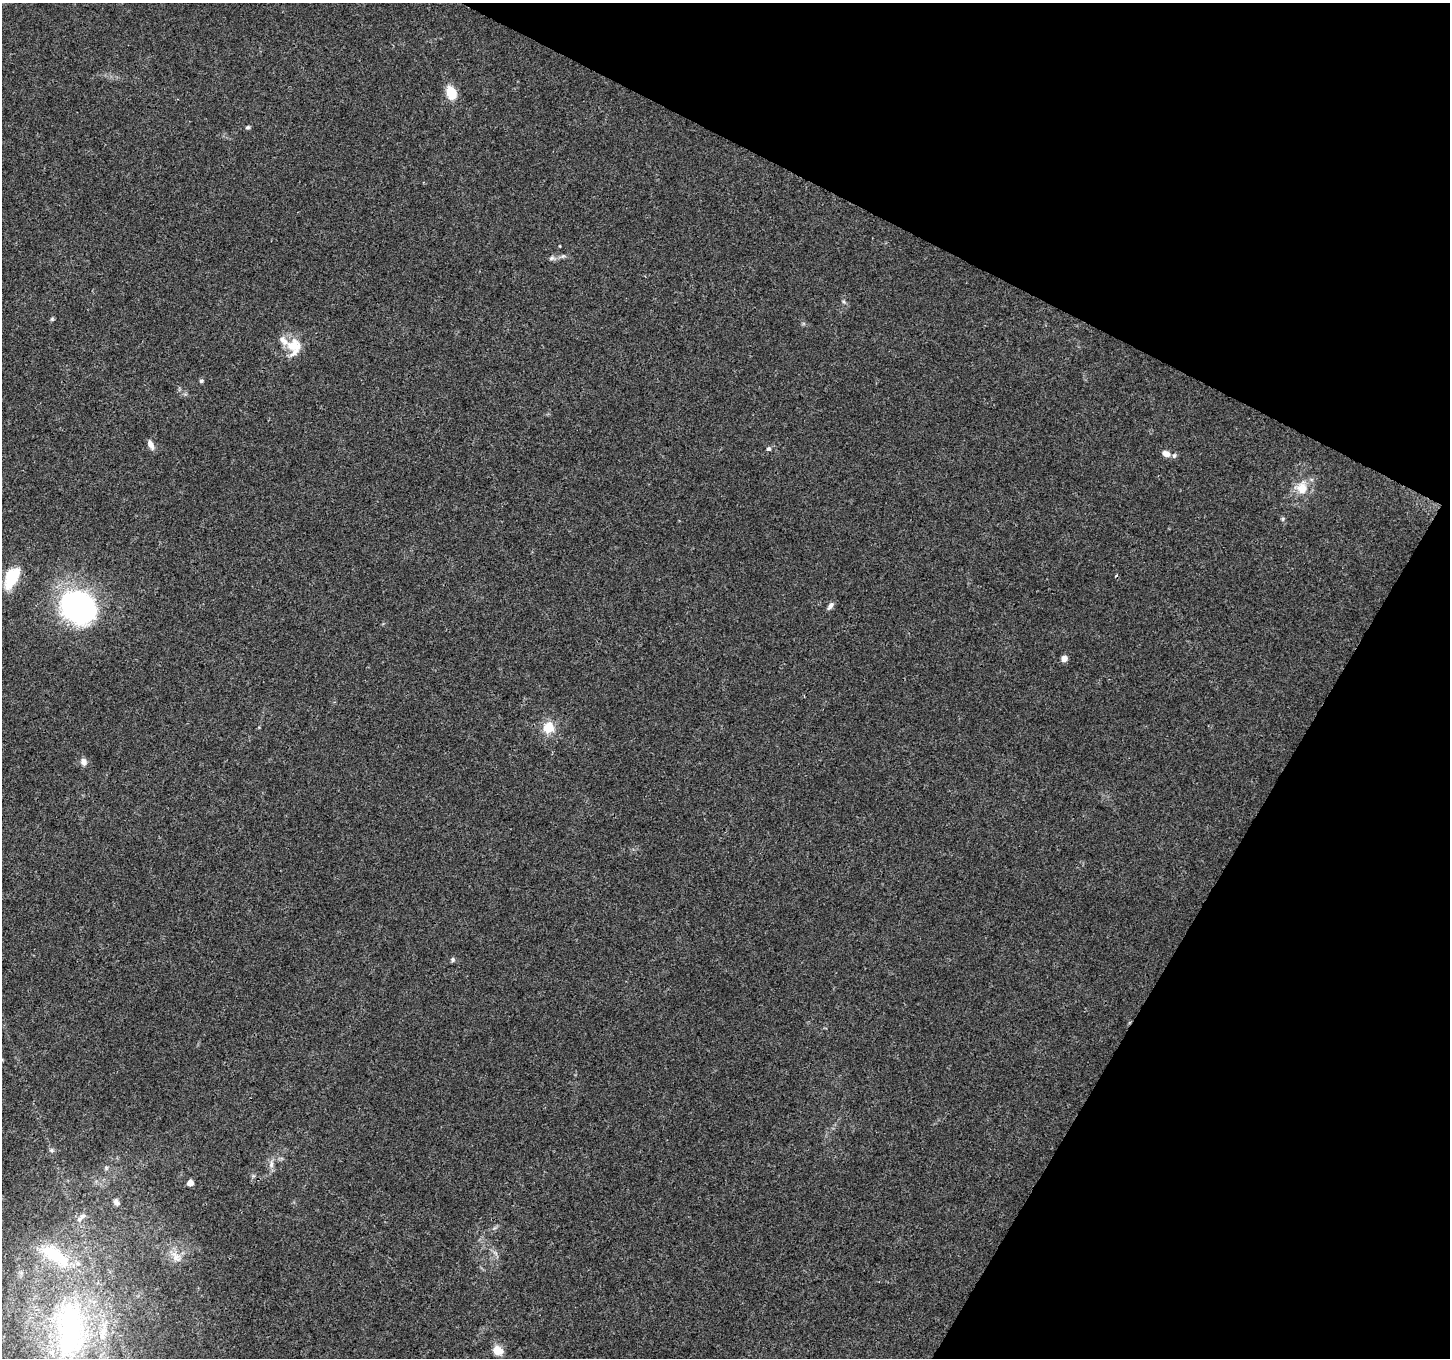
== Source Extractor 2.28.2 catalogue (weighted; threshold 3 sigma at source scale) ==
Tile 8 of 4 x 4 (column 4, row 2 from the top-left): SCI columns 4344-5791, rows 2912-4267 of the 5799 x 5887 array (HDU 1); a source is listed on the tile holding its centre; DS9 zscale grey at full resolution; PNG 1452 x 1360 px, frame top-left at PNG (2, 3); no overlay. Shown black and unused: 24% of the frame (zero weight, under 3 of 4 exposures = <1% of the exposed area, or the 3 px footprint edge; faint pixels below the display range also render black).
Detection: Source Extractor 2.28.2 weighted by HDU 2 'WHT'; one run over the whole footprint, this tile lists its part. Background 0.0214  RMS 0.0028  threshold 0.0128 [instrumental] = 3 sigma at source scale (4.5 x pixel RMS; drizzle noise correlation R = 1.50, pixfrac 1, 0.0396/0.0396 arcsec/px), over >= 5 px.
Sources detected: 33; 1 cosmic-ray / hot-pixel residue — not listed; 3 inside a brighter listed object's ellipse — not listed separately; the other 29 listed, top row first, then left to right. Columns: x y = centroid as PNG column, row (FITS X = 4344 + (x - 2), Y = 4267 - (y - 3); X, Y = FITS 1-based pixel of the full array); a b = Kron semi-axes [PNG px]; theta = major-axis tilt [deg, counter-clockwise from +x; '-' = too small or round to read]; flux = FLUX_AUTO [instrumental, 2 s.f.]
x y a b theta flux
451 93 16 11 -69 4.9
248 127 6 5 - 0.5
551 258 9 5 27 0.73
52 319 7 4 45 0.39
293 346 21 18 -9 6.3
201 381 6 5 - 0.51
150 444 11 6 -62 1.6
769 449 6 5 - 0.52
1166 454 8 6 -27 1.9
1174 455 7 6 - 0.7
1302 488 18 18 - 5.1
1283 519 6 4 90 0.42
12 577 24 13 64 9.7
79 605 26 22 -25 110
830 606 10 6 57 1.1
1064 658 5 4 - 2.8
549 727 10 9 - 6.4
83 762 8 7 - 1.5
453 959 6 6 - 0.54
52 1150 6 5 - 0.52
271 1164 11 6 79 1.4
106 1168 6 5 - 0.47
190 1183 5 5 - 3.3
116 1202 10 7 -65 1
82 1217 18 7 41 2
495 1253 9 3 -45 0.65
176 1257 18 10 -47 2.7
70 1330 99 51 -88 93
497 1350 11 9 -26 3.8